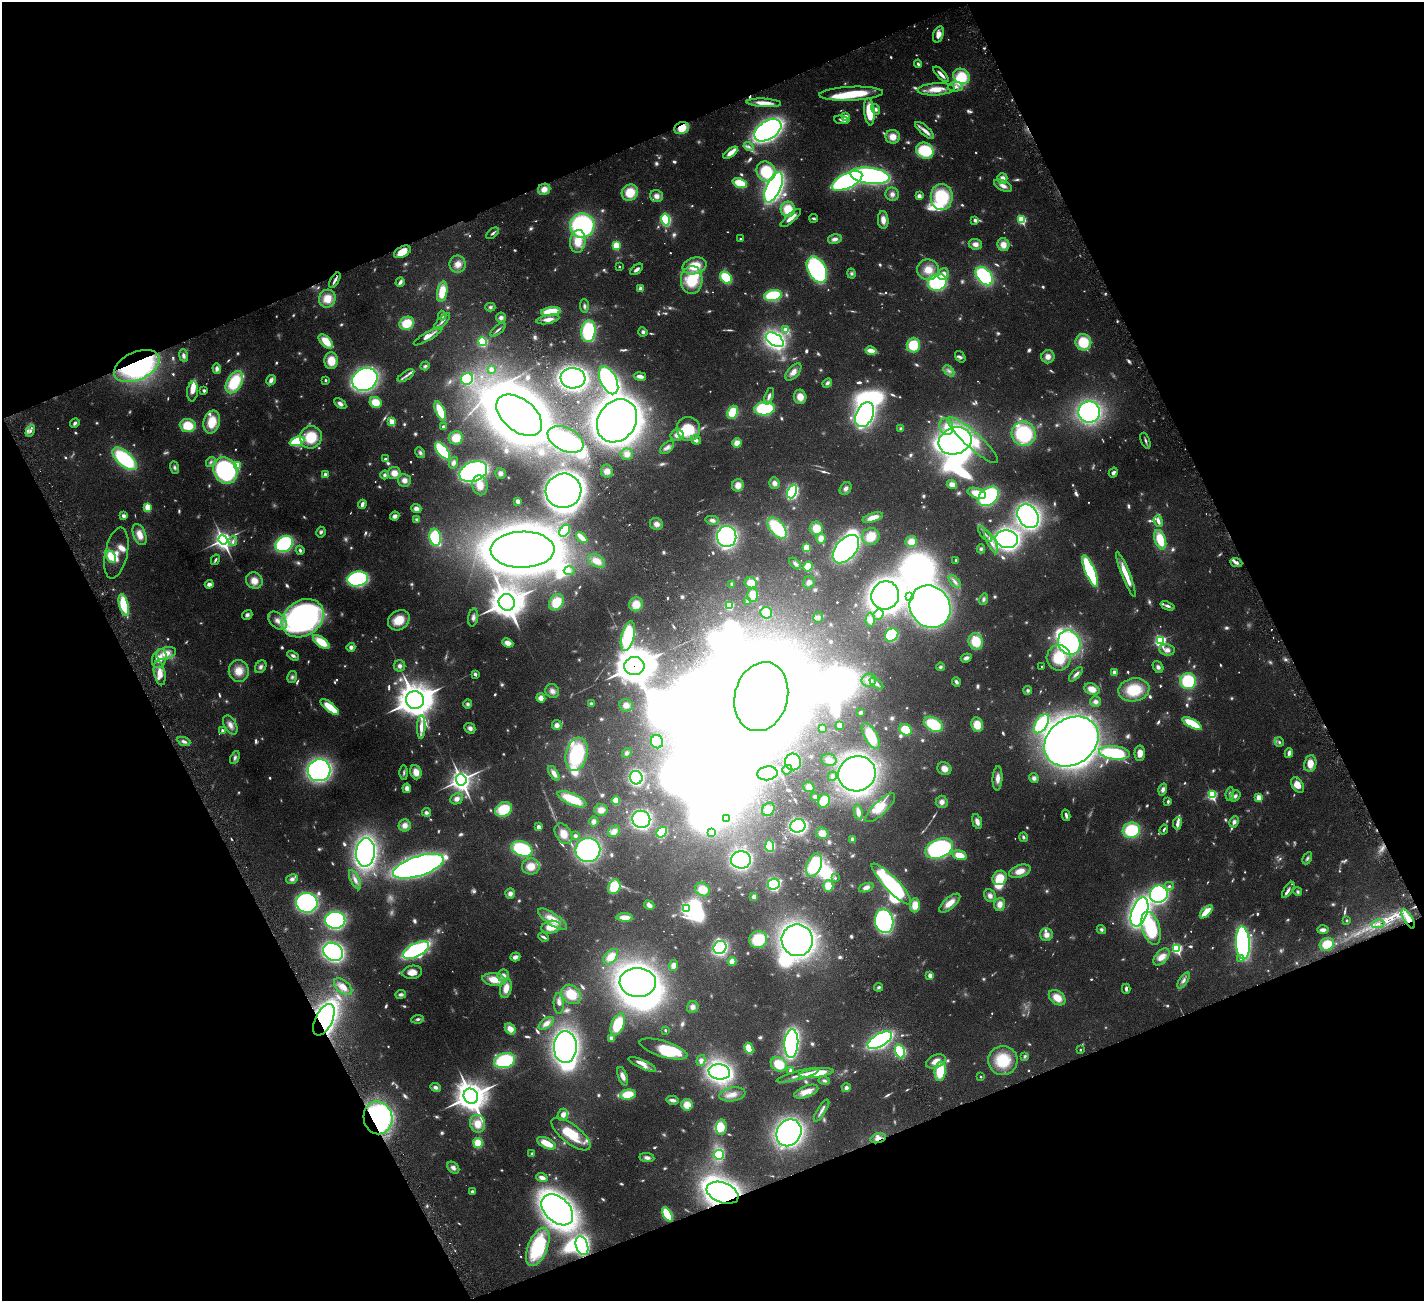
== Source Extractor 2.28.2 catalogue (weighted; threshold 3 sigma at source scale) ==
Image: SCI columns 2-5686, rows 298-5490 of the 5741 x 5680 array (HDU 1 of 3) = the unmasked area's bounding box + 8 px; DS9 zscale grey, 4 x 4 block average (1 PNG px = mean of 4 x 4 image px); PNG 1426 x 1303 px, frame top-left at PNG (2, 2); each listed source drawn as its Kron ellipse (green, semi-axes under 4 px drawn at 4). Shown black and unused: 43% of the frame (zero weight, under 4 of 8 exposures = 2% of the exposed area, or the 3 px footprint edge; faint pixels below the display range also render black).
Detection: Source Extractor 2.28.2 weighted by HDU 2 'WHT'. Background 0.0348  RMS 0.0021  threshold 0.00866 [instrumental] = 3 sigma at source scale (4.09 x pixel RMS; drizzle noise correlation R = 1.36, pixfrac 0.8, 0.05/0.05 arcsec/px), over >= 5 px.
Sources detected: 1276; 190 too faint to see at this stretch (4 x 4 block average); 68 inside a brighter object's white glare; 8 cosmic-ray / hot-pixel residue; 1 long thin detection or spike segment (spike, bleed or trail) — neither listed nor drawn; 15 coinciding with a brighter row at this scale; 63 inside a brighter listed object's ellipse — not listed separately; of the other 931, all 500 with FLUX_AUTO >= 3.09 (the completeness limit of this list) listed and drawn (431 fainter detections not listed), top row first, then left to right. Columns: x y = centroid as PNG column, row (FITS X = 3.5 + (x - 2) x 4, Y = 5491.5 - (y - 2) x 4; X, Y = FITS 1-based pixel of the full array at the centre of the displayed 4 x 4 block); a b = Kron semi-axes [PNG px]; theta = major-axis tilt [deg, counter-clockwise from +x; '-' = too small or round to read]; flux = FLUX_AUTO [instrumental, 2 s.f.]
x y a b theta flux
938 34 8 5 72 11
918 64 4 2 - 3.2
941 74 10 2 -46 7.9
962 76 9 7 -31 39
955 87 7 5 2 6.6
936 89 18 6 4 22
851 94 32 7 3 57
764 103 17 4 -3 18
876 109 5 4 - 5.3
869 112 14 5 -84 45
846 117 2 2 - 31
842 120 7 3 -7 4.4
682 128 7 6 - 23
768 130 15 9 33 560
925 130 12 4 -41 8.4
893 137 7 7 - 16
749 147 5 3 - 3.9
925 151 9 7 -28 73
731 153 8 4 37 13
766 171 10 9 - 57
870 176 20 8 -7 360
1002 178 5 5 - 11
847 181 16 7 25 330
740 183 8 4 -19 38
1003 186 10 5 -26 9.9
773 187 16 7 66 390
544 189 6 5 - 13
630 192 8 7 - 36
892 194 7 6 - 6.8
656 196 6 6 - 8.4
919 196 4 4 - 5.5
942 197 13 11 -90 96
788 209 7 7 - 34
791 218 13 3 41 13
814 218 4 2 - 3.2
666 220 6 4 -77 84
883 220 9 5 -86 11
975 220 2 2 - 14
1022 220 3 2 - 120
582 225 12 12 - 210
492 233 7 2 38 4.3
740 239 2 2 - 3.7
835 239 7 4 13 7.3
578 241 11 7 85 27
975 244 6 5 - 8.4
616 245 4 3 - 34
1003 245 6 6 - 14
402 252 9 5 27 22
458 264 8 8 - 13
695 266 12 8 14 35
619 267 2 2 - 3.1
637 269 7 3 40 5.6
817 270 14 9 -62 220
928 270 11 10 - 24
851 274 5 4 - 3.3
943 274 6 5 - 10
984 276 10 7 -49 150
726 278 7 5 -45 66
335 280 9 2 61 5.7
692 280 14 11 86 55
400 282 5 2 - 7.4
937 282 9 8 - 150
641 288 2 2 - 27
442 292 10 5 81 33
773 295 9 5 10 77
327 299 9 8 - 23
584 306 7 4 -87 4
490 307 5 4 - 3.3
551 312 10 4 7 48
442 316 5 4 - 3.3
501 317 5 5 - 4.9
548 319 11 4 11 12
442 321 10 3 47 4.2
407 323 8 6 28 37
498 330 9 2 39 3.4
786 330 3 2 - 23
588 331 11 7 83 110
643 332 5 4 - 3.9
428 336 16 3 31 9.8
775 340 10 6 -33 360
326 341 9 5 -45 29
482 342 4 4 - 63
1083 342 8 8 - 50
913 345 7 7 - 49
871 351 6 3 -12 16
183 355 6 4 -80 4.8
960 357 6 4 -52 3.9
1048 357 6 6 - 11
331 361 8 7 - 25
137 366 24 14 24 270
425 366 5 3 - 3.3
217 369 5 3 - 5.8
491 369 2 2 - 9.7
949 371 6 3 -47 4
793 372 10 5 49 11
406 376 9 3 33 5
640 376 6 2 -11 12
573 378 12 10 -6 480
365 379 13 11 33 330
467 379 6 5 - 71
271 380 5 3 - 7.5
326 380 2 2 - 6.7
608 380 15 8 -64 250
234 382 12 7 61 69
827 383 5 4 - 4.3
204 390 3 3 - 3.5
192 391 10 5 83 12
769 396 8 3 70 6.2
800 397 7 6 - 17
375 402 6 5 - 26
340 404 7 4 -34 6.5
764 409 10 7 4 110
440 411 10 4 -67 37
733 412 7 5 65 41
1089 412 11 10 - 250
519 415 26 16 -39 1500
865 415 13 8 66 430
617 421 23 18 55 1700
212 422 12 8 74 33
392 422 2 2 - 58
75 423 5 3 - 3.5
188 426 8 6 -6 41
443 427 3 2 - 3.5
946 427 9 6 -77 12
688 429 12 11 - 48
901 429 3 3 - 3.4
30 431 6 3 61 4.2
1024 434 12 11 - 120
677 435 6 5 - 6.4
311 437 11 10 - 49
456 438 7 6 - 20
566 439 19 11 -27 200
696 440 5 4 - 5.6
973 440 33 7 -42 48
297 441 8 4 20 86
955 441 17 13 18 420
1145 441 8 3 -67 3.7
737 443 4 4 - 16
667 447 8 5 43 5.2
442 451 10 5 -52 87
420 453 6 4 -60 4.2
627 454 6 6 - 10
124 459 15 7 -42 130
385 459 2 2 - 7.2
211 462 5 4 - 3.5
453 463 6 4 69 4.8
237 465 4 3 - 53
174 467 6 4 -69 3.7
225 470 13 11 -61 220
607 471 7 6 - 8.8
473 472 14 9 21 290
394 473 6 6 - 15
500 473 5 5 - 5.3
1113 473 5 3 - 5.4
325 474 2 2 - 18
384 475 4 4 - 3.5
404 480 6 6 - 8.8
774 483 6 5 - 7.8
480 485 10 7 -79 16
738 485 6 6 - 13
952 485 5 4 - 10
846 489 7 5 52 5.9
563 491 18 17 - 990
792 491 7 4 66 180
977 493 9 5 -17 25
989 496 12 8 39 150
518 501 2 2 - 17
362 504 4 3 - 7.8
147 507 4 3 - 27
416 509 5 4 - 8
123 516 2 2 - 19
395 516 5 3 - 7.1
1028 516 12 10 -56 440
873 518 10 4 18 18
416 519 4 4 - 3.1
712 520 7 4 -11 6.3
1158 521 6 2 -68 9.8
656 524 7 6 - 8.3
777 528 12 7 -50 86
816 528 7 6 - 23
565 531 7 4 56 26
321 532 5 4 - 3.4
985 534 9 2 -49 3.5
140 535 11 6 -68 16
871 536 9 8 - 26
435 537 9 5 -80 81
727 537 10 9 - 370
582 538 7 3 -43 13
821 538 5 4 - 9.5
1007 539 11 8 -11 530
223 540 5 4 - 630
1160 540 10 5 -70 41
233 541 5 3 - 3.4
911 541 6 5 - 15
991 541 13 3 -64 10
284 544 9 7 36 150
807 548 4 3 - 26
846 549 16 10 49 520
981 549 4 4 - 3.1
300 550 5 3 - 3.2
523 550 32 18 1 2200
116 553 26 11 78 24
111 557 6 4 -66 25
215 560 5 2 - 3.4
956 560 2 2 - 7.3
597 561 9 6 -30 17
1236 563 6 3 -23 5.3
795 564 7 4 -43 4.5
808 566 5 4 - 33
569 571 5 4 - 4
1090 571 17 5 -68 170
1126 574 24 4 -68 28
358 579 10 7 11 220
254 581 9 7 -37 15
809 582 6 5 - 6.1
955 582 8 3 -48 4.6
751 583 6 5 - 18
209 584 4 3 - 7.2
732 584 2 2 - 12
752 595 7 5 -85 20
885 595 14 13 - 880
909 596 2 2 - 3.4
983 599 6 4 74 4.3
747 601 4 3 - 3.8
507 602 8 8 - 2400
556 602 9 6 57 38
636 604 7 7 - 21
124 605 11 4 -75 77
729 605 3 3 - 59
1168 606 7 3 -21 4.1
930 607 22 19 -55 900
766 613 6 5 - 37
247 615 5 4 - 3.9
878 615 6 4 53 5.3
473 617 9 5 80 6.1
818 617 5 5 - 4.2
303 618 22 17 34 470
399 620 11 9 35 30
870 620 7 5 89 8
278 621 11 7 -41 15
892 635 7 6 - 77
628 636 15 6 77 98
976 641 8 7 - 41
1160 641 3 3 - 320
321 642 9 5 -35 37
508 643 6 4 -23 11
1069 643 12 11 - 230
351 647 4 4 - 5.4
1167 650 8 6 -10 7.7
166 653 10 6 17 17
293 656 6 3 -31 4.4
966 658 5 3 - 5.7
1059 658 12 12 - 50
159 659 10 7 70 20
400 666 6 5 - 5.3
634 666 10 9 - 4200
1042 666 2 2 - 3.5
261 667 7 5 54 5.3
940 667 4 4 - 3.1
1158 667 6 4 -56 4.6
239 671 11 10 - 20
1114 672 2 2 - 23
160 673 12 5 -79 16
475 674 2 2 - 12
1076 674 9 3 47 5.3
292 677 6 5 - 4.3
869 680 7 6 - 9.8
1188 681 8 8 - 80
956 682 4 3 - 5.6
876 684 8 4 -36 5
1092 689 8 5 -23 14
1028 690 4 4 - 3.3
1134 690 15 11 10 50
552 691 7 6 - 7.4
761 697 35 26 75 2000
541 698 4 4 - 12
415 700 9 9 - 2900
1095 702 5 5 - 5.5
468 704 4 4 - 3.8
591 704 4 4 - 3.3
626 705 7 6 - 9.3
330 707 11 4 -39 48
860 713 3 3 - 3.9
1192 723 11 4 -29 51
933 724 10 6 -29 68
1041 724 11 6 58 110
230 725 10 6 -61 9.5
557 725 5 5 - 7.2
840 725 4 4 - 5.4
977 725 7 6 - 24
421 727 12 3 88 13
470 728 6 5 - 7
822 729 4 3 - 4.9
906 730 6 5 - 46
223 731 2 2 - 14
871 736 14 6 -61 43
184 741 7 3 -20 5
657 742 7 6 - 44
1071 742 29 23 34 1100
1279 742 5 4 - 3.1
627 753 5 4 - 3.8
1115 753 15 6 -7 110
1140 753 8 5 -90 13
1289 753 5 2 - 7.4
576 754 17 11 75 120
235 758 7 4 65 4.4
829 760 8 6 -14 7.7
793 762 8 8 - 55
1310 763 8 6 82 17
944 769 7 6 - 12
319 770 11 11 - 390
787 770 5 4 - 4.8
416 772 7 5 -72 16
404 773 7 3 -89 3.1
554 773 8 4 -58 8.2
767 773 10 7 7 170
857 774 19 17 22 660
832 776 5 3 - 3.3
636 778 7 6 - 170
998 778 12 5 86 11
1034 778 5 4 - 5.5
461 780 6 5 - 910
1297 785 8 5 -61 15
809 787 6 5 - 8.4
407 788 5 4 - 9.2
1163 789 6 4 74 6.1
1230 794 7 4 82 3.9
1212 795 3 2 - 190
815 796 3 3 - 3.8
1235 796 6 4 52 4.4
1259 797 2 2 - 52
457 799 6 5 - 7.8
572 799 16 6 -23 45
616 801 4 4 - 20
824 801 7 5 64 29
1168 801 3 2 - 3.3
942 802 6 6 - 7.3
880 808 19 6 44 21
504 809 9 7 30 51
768 809 7 6 - 14
601 810 6 6 - 9.6
426 812 4 4 - 4.2
858 812 8 4 -79 9
1066 815 6 2 -77 4.8
641 819 9 8 - 400
726 819 4 3 - 4.4
594 821 5 4 - 4.6
977 822 8 4 -73 8.1
1234 822 6 4 62 5.7
1177 823 6 3 83 8.9
405 825 6 6 - 9
798 826 8 6 19 320
539 827 2 2 - 21
1131 830 9 7 15 85
1164 830 5 2 - 3.3
614 831 6 5 - 8.3
662 832 6 4 41 56
712 832 3 2 - 8.9
822 833 6 5 - 14
563 834 11 7 -59 17
575 836 4 3 - 3.5
1023 837 5 4 - 3.2
853 839 2 2 - 20
770 846 6 4 -85 50
522 849 11 7 -20 100
939 849 14 9 22 270
588 850 12 12 - 250
365 852 14 9 85 470
960 855 7 4 -15 24
1307 858 6 3 62 3.3
741 860 10 8 3 250
814 865 12 7 69 88
418 866 26 10 18 670
531 866 9 8 - 19
1020 871 11 6 19 17
835 878 2 2 - 3.5
1000 878 7 7 - 29
292 879 6 4 10 5.7
355 880 10 4 -63 8.4
774 884 6 5 - 160
891 884 27 7 -46 180
828 886 6 5 - 20
1169 886 4 4 - 3.7
614 887 7 6 - 51
866 888 8 4 20 7.4
702 889 8 6 -33 24
1288 890 9 4 56 5.3
1298 892 4 3 - 3.1
510 894 5 5 - 6.4
1159 894 9 8 - 310
990 896 7 5 -54 6.9
754 897 4 3 - 7.4
307 903 11 10 - 230
950 903 13 5 40 18
1000 904 6 5 - 11
649 905 5 4 - 8.1
915 905 7 5 87 20
686 909 3 2 - 250
1139 912 15 8 71 520
1206 912 8 4 45 33
625 917 8 3 -4 17
553 919 17 6 -33 26
1408 919 11 4 -61 16
335 920 10 8 -1 200
1347 920 2 2 - 5
884 921 12 9 -78 270
1378 924 6 2 14 3.5
551 927 10 6 10 25
1151 928 17 9 -73 72
1101 929 5 4 - 3.5
1323 930 6 3 1 6.1
1046 935 6 6 - 9.8
544 937 5 2 - 4.4
758 940 9 8 - 47
797 940 16 15 - 630
1243 943 16 7 -86 380
1327 944 7 6 - 33
720 947 7 6 - 230
1177 949 3 2 - 220
416 950 14 7 27 270
333 952 10 8 -33 310
515 957 5 4 - 8.5
611 957 9 5 48 18
1161 957 10 6 48 14
1241 958 2 2 - 4.5
732 961 4 4 - 13
673 965 6 4 67 8.8
412 972 10 6 10 13
503 975 6 6 - 8.4
930 975 2 2 - 27
494 979 11 6 -8 25
1184 980 9 4 58 6.3
638 982 18 14 -3 660
343 987 11 6 -40 14
879 987 4 3 - 3.2
506 988 10 5 77 17
1126 989 5 3 - 4.5
401 994 5 3 - 4.8
571 994 11 9 -42 32
1057 998 9 6 -38 21
559 1003 10 5 -88 6.4
693 1007 6 5 - 6.9
418 1019 6 4 7 3.8
324 1020 17 8 64 580
546 1023 9 5 36 6.9
618 1024 11 6 67 62
510 1029 6 4 -47 15
665 1030 2 2 - 3.7
611 1038 2 2 - 23
880 1040 14 6 30 320
791 1044 14 7 87 350
565 1047 16 11 88 530
749 1048 6 4 -63 31
664 1049 25 8 -17 62
1080 1050 2 2 - 4
900 1051 7 4 -73 81
1025 1056 3 2 - 3.9
701 1060 6 4 70 5.3
1003 1060 15 14 - 52
505 1061 10 7 14 110
936 1061 10 6 23 15
642 1064 15 3 -24 8.7
779 1064 8 6 -31 31
790 1071 3 3 - 3.2
940 1071 10 5 85 50
719 1072 11 7 -6 370
816 1073 17 4 7 63
798 1075 22 3 15 8
623 1076 10 4 -69 8.7
981 1076 2 2 - 4.2
824 1081 5 3 - 3.1
435 1087 5 4 - 4.8
846 1088 4 4 - 5.2
806 1092 13 5 20 16
628 1094 8 5 9 36
732 1094 13 7 9 13
471 1096 8 7 - 2300
672 1100 6 3 -12 7.2
687 1105 6 5 - 20
822 1111 12 3 57 6.5
563 1115 6 5 - 8.8
378 1118 16 14 -79 330
478 1124 9 7 -78 20
721 1127 8 5 85 25
789 1133 14 12 58 450
571 1134 24 9 -38 46
878 1138 8 4 16 7.9
478 1143 5 5 - 35
547 1143 10 5 -25 24
532 1154 4 3 - 3.2
719 1155 5 5 - 48
647 1158 7 4 -8 5.6
453 1168 7 5 -41 6.5
542 1177 6 3 -19 8.8
472 1191 4 3 - 3.3
722 1193 16 10 -21 460
557 1210 18 12 -43 550
667 1214 8 4 -62 47
582 1246 10 6 -72 150
538 1247 20 9 68 81
Overlapping masked pixels (flux is a lower limit): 12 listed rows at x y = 682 128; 402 252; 335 280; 137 366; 634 666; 1408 919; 324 1020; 1003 1060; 378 1118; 878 1138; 722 1193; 582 1246